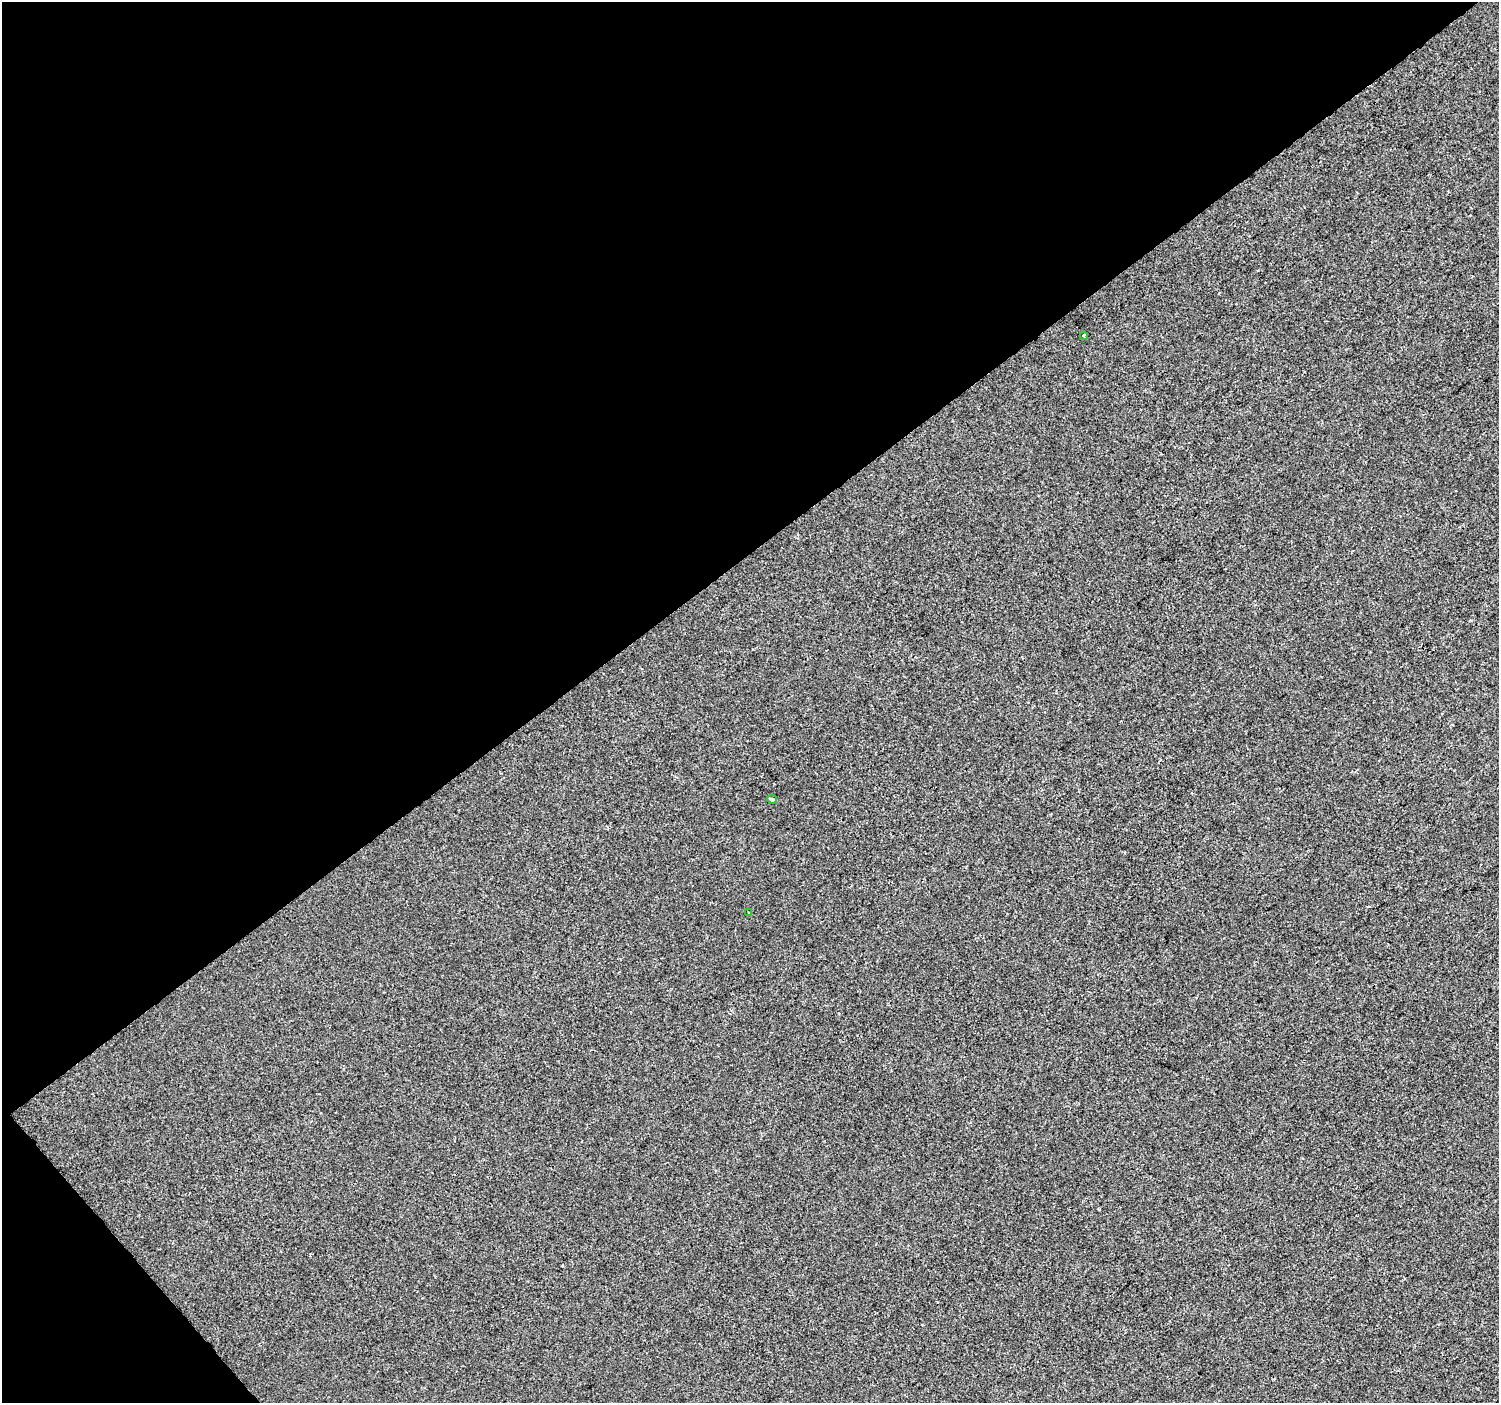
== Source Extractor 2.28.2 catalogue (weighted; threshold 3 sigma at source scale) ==
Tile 5 of 4 x 4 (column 1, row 2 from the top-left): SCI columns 4-1500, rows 3003-4403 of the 5992 x 5941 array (HDU 1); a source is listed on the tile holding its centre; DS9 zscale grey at full resolution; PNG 1501 x 1405 px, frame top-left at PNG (2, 2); each listed source drawn as its Kron ellipse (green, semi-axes under 4 px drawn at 4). Shown black and unused: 41% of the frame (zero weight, under 2 of 3 exposures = <1% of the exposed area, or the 3 px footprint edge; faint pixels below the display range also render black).
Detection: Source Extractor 2.28.2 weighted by HDU 2 'WHT'; one run over the whole footprint, this tile lists its part. Background 3.85e-05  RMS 0.0045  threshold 0.0203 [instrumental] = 3 sigma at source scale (4.5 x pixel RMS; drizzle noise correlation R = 1.50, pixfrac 1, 0.0396/0.0396 arcsec/px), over >= 5 px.
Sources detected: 3; all 3 listed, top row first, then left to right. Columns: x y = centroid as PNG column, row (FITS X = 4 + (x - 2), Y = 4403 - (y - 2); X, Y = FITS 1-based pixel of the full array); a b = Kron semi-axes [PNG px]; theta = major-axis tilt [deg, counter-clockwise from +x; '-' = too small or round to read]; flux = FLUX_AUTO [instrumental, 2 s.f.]
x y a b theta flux
1084 335 4 3 - 0.59
772 799 5 3 - 1.3
748 912 3 2 - 0.47